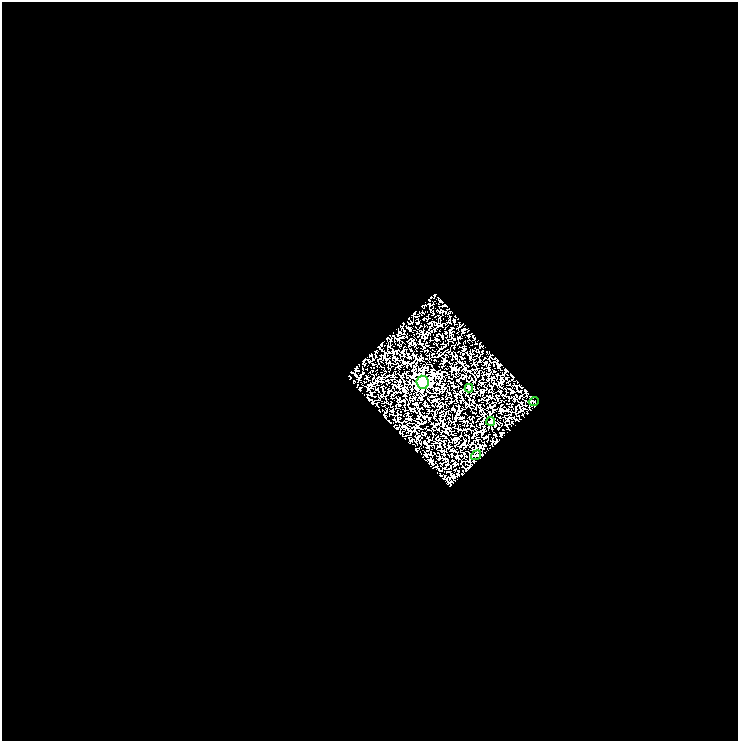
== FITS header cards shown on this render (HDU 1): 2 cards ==
NAXIS1  =                  736
NAXIS2  =                  739

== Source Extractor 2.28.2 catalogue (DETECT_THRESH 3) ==
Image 736 x 739 px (HDU 1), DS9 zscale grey, 1 PNG px = 1 image px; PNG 740 x 743 px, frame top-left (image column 1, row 739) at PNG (2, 2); each listed source drawn as its Kron ellipse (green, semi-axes under 4 px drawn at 4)
Background 0.061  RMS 0.11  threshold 0.33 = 3 sigma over >= 5 px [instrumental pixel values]
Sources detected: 5; all 5 listed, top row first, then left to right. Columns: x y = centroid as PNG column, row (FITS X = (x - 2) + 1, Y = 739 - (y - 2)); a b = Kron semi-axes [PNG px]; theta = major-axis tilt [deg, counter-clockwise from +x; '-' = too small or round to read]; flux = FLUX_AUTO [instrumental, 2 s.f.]
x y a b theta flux
423 382 6 6 - 1100
469 388 4 3 - 12
534 401 5 3 - 5.5
491 421 4 4 - 24
476 455 5 3 - 6.2